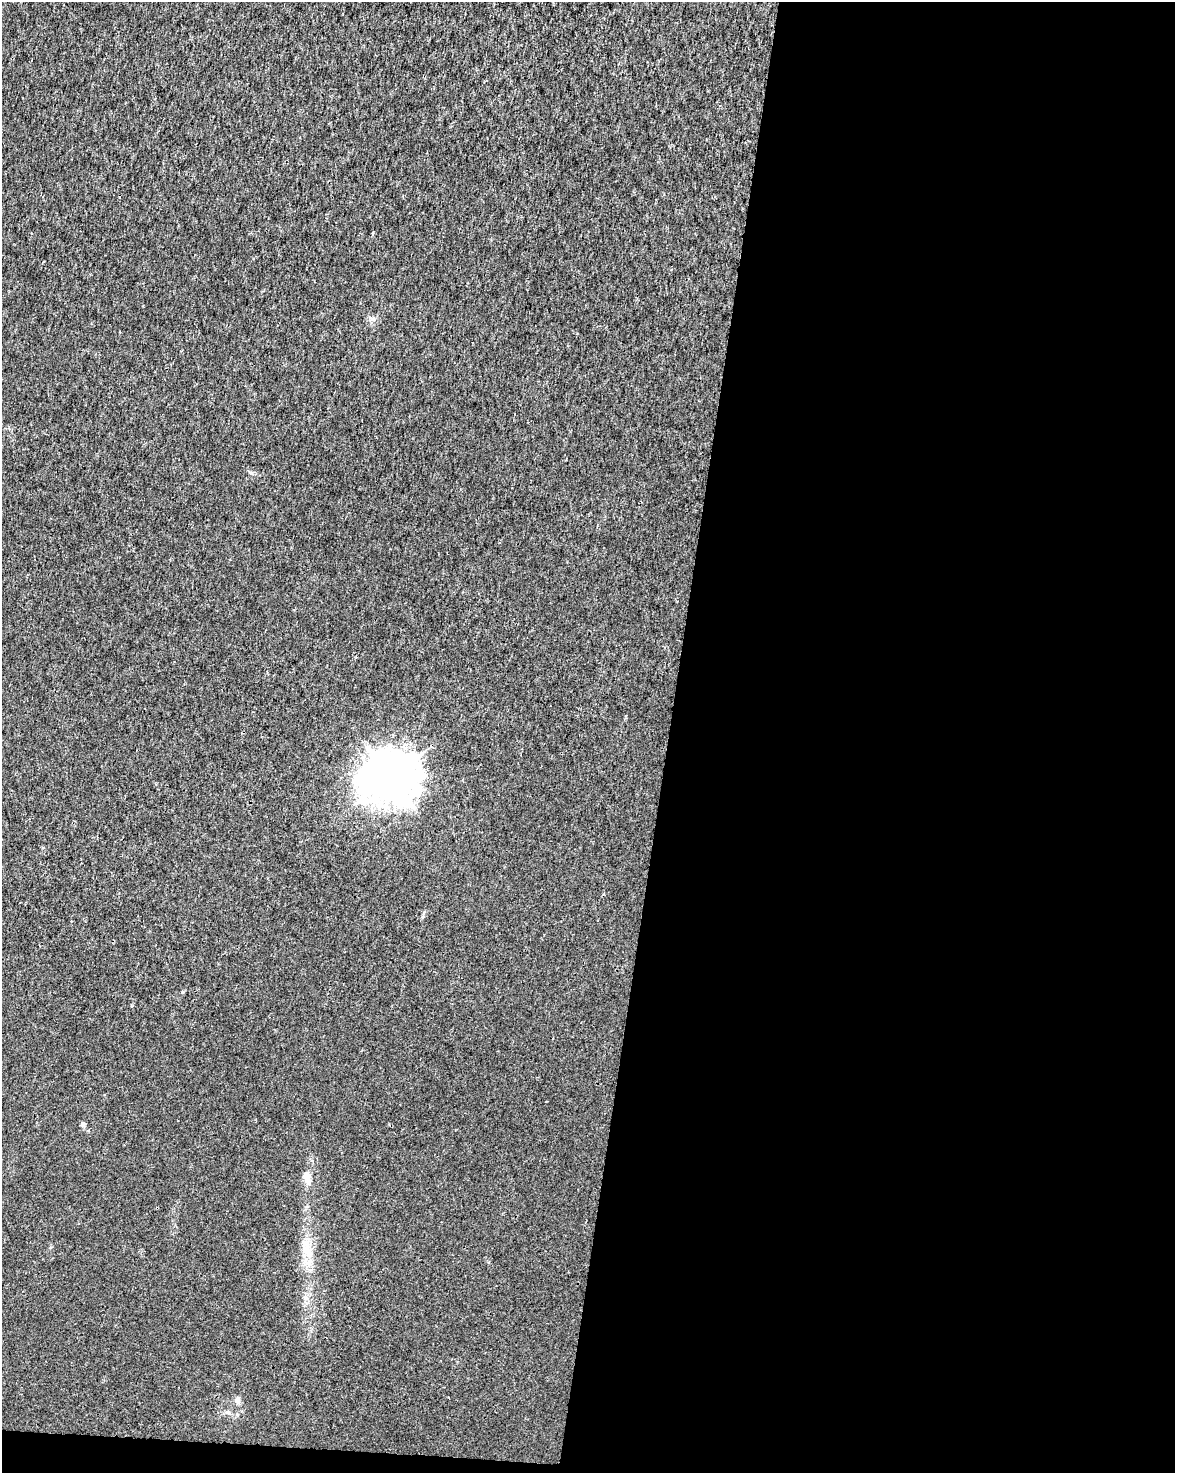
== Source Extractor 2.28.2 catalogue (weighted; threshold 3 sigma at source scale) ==
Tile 12 of 4 x 3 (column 4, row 3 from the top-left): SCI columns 3529-4701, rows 284-1754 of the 4701 x 4924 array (HDU 1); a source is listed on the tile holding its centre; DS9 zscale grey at full resolution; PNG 1177 x 1475 px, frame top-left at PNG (2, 2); no overlay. Shown black and unused: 44% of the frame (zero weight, under 3 of 4 exposures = <1% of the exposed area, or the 3 px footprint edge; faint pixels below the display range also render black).
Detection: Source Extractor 2.28.2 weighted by HDU 2 'WHT'; one run over the whole footprint, this tile lists its part. Background 0.00157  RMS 0.0023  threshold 0.0101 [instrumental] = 3 sigma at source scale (4.5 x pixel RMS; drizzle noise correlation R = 1.50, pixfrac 1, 0.0396/0.0396 arcsec/px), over >= 5 px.
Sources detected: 5; all 5 listed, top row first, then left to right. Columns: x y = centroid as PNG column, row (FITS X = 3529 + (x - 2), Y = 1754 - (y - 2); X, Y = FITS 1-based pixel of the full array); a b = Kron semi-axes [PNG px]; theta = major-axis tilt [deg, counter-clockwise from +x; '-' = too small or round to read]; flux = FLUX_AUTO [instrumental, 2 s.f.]
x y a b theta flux
390 777 17 15 16 740
83 1124 7 6 - 0.53
308 1181 13 9 -78 1.6
305 1249 28 13 83 4.9
237 1400 7 6 - 1.1